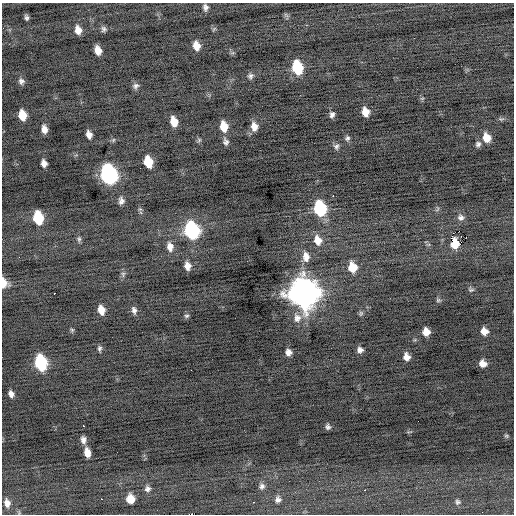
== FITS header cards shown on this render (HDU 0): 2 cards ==
NAXIS1  =                  512 / Axis length
NAXIS2  =                  512 / Axis length

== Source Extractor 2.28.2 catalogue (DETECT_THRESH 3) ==
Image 512 x 512 px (HDU 0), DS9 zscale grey, 1 PNG px = 1 image px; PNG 516 x 516 px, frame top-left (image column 1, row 512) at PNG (2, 3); no overlay
Background -0.211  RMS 0.69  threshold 2.08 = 3 sigma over >= 5 px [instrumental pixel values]
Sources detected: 82; all 82 listed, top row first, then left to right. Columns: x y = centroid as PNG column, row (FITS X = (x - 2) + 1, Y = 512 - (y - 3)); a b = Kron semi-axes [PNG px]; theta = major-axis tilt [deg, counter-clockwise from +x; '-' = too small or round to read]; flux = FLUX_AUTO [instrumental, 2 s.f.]
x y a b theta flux
205 7 8 6 -81 170
286 15 8 4 -45 79
26 17 5 4 - 110
104 29 7 7 - 140
214 29 7 4 45 63
78 30 9 7 -75 390
196 46 9 6 -77 490
98 50 8 6 -72 460
232 53 7 4 18 68
297 68 10 7 -76 2700
250 76 8 7 - 150
21 81 8 7 - 170
136 86 8 7 - 160
422 98 6 4 18 55
365 112 8 6 -73 470
22 115 8 6 -76 850
332 115 7 6 - 140
501 119 8 5 -3 86
174 122 8 6 -75 650
224 126 10 7 -79 720
254 126 10 7 -81 380
44 129 7 5 -80 310
89 135 7 5 -74 280
347 138 6 6 - 110
486 138 9 7 -72 570
199 140 6 5 - 73
226 142 9 6 -69 160
478 144 7 6 - 140
336 146 8 7 - 140
148 162 9 7 -74 1100
44 163 7 5 -76 250
108 174 11 8 -76 13000
333 196 2 2 - 340
121 201 8 6 -86 190
320 208 10 8 -76 4200
140 209 5 5 - 70
437 209 8 4 71 86
461 217 10 9 - 220
38 218 10 7 -79 2100
192 230 11 9 -74 7900
79 239 8 5 -90 100
318 240 12 9 -69 540
455 244 9 6 -60 930
170 247 12 8 -82 340
306 257 13 9 -83 450
187 266 8 6 -78 330
352 267 10 8 -78 870
123 274 8 6 80 120
4 283 9 6 -74 510
471 289 8 7 - 110
54 293 2 2 - 200
303 293 13 12 - 69000
438 300 7 5 -13 87
101 310 8 6 -76 480
134 310 10 6 -75 180
361 313 7 5 60 86
186 316 7 5 26 92
297 318 13 11 -84 410
72 330 6 5 - 66
484 331 7 7 - 390
426 332 7 6 - 460
99 349 7 5 -89 110
360 350 7 6 - 190
288 352 6 6 - 260
406 357 8 6 -72 330
41 363 11 7 -77 4500
483 363 7 7 - 360
11 394 6 5 - 200
84 426 3 2 - 130
328 427 6 5 - 130
506 436 6 5 - 68
83 440 8 6 -81 210
87 453 8 5 -78 430
262 486 8 7 - 150
147 489 8 7 - 160
102 499 2 2 - 28
131 499 8 7 - 550
278 499 7 7 - 170
253 502 2 2 - 330
458 502 7 6 - 100
7 503 10 7 -77 280
190 514 4 2 - 10000
At the frame edge (FLAGS 8, measured only in part): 2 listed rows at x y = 4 283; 190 514